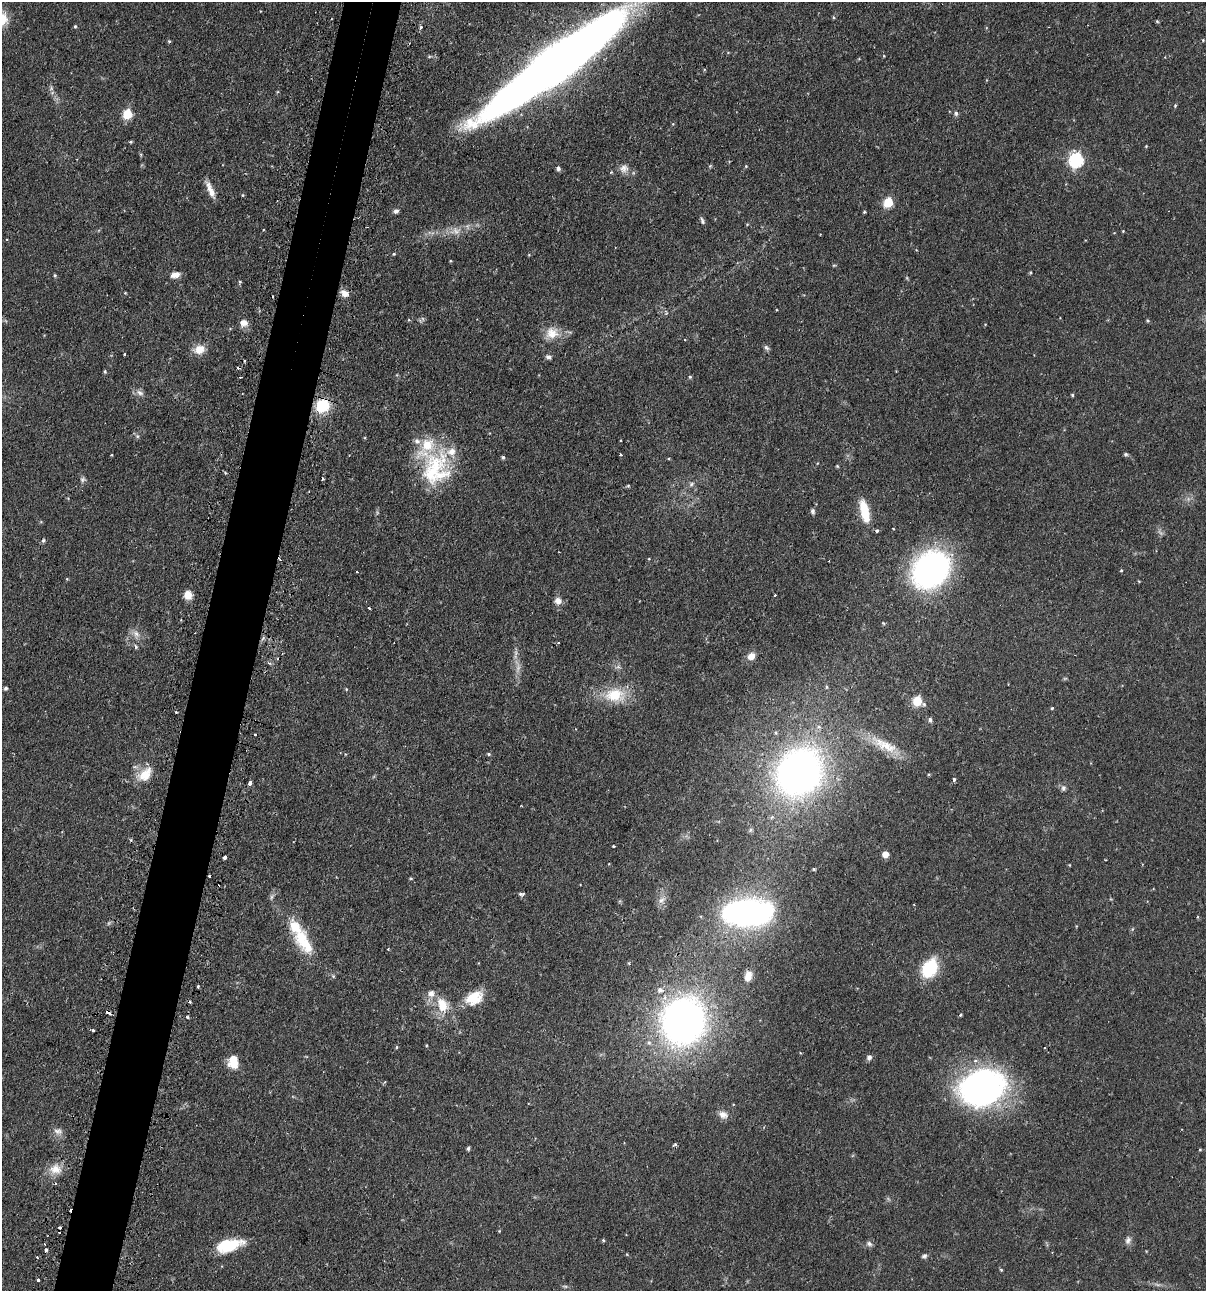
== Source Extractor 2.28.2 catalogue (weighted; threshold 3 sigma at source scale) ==
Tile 7 of 4 x 4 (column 3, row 2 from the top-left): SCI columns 2562-3765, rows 2614-3902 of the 5247 x 5227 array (HDU 1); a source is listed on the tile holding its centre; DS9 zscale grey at full resolution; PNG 1208 x 1293 px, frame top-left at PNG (2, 2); no overlay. Shown black and unused: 5% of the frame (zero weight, under 2 of 3 exposures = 4% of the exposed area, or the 3 px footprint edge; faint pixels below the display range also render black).
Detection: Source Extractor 2.28.2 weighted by HDU 2 'WHT'; one run over the whole footprint, this tile lists its part. Background 0.0889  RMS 0.0054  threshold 0.0242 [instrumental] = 3 sigma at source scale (4.5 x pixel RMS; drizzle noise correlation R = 1.50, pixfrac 1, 0.05/0.05 arcsec/px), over >= 5 px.
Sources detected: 166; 7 too faint to see at this stretch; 12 cosmic-ray / hot-pixel residue — not listed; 7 inside a brighter listed object's ellipse — not listed separately; the other 140 listed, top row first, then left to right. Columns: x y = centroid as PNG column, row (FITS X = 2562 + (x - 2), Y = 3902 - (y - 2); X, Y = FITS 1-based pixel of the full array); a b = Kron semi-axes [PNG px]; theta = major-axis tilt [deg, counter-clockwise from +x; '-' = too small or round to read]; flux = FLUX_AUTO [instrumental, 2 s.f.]
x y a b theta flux
260 11 3 2 - 0.33
833 17 5 3 - 0.55
2 19 16 14 85 10
1157 21 5 4 - 0.64
75 26 4 4 - 0.63
421 27 5 4 - 1.2
1203 40 4 3 - 0.48
169 41 4 4 - 0.64
884 56 4 3 - 0.36
555 64 119 20 37 980
51 88 6 5 - 1.1
1175 105 5 4 - 0.63
956 113 7 6 - 1.3
127 114 6 5 - 28
673 124 5 4 - 0.48
130 142 5 3 - 0.63
1146 146 4 3 - 0.4
1076 160 7 6 - 94
746 166 5 4 - 0.53
558 168 6 5 - 1.3
624 169 13 13 - 4.2
210 190 21 6 -67 5.1
242 195 4 3 - 0.46
888 202 6 5 - 29
396 211 6 6 - 1.3
864 212 3 3 - 0.9
702 221 9 5 -70 1.2
455 231 15 11 4 5.4
1123 231 3 3 - 0.4
394 254 4 3 - 0.53
529 255 4 3 - 0.46
450 261 4 3 - 0.41
834 265 5 3 - 0.53
1030 273 5 3 - 0.5
55 275 5 4 - 0.73
175 275 11 7 13 3.6
240 282 5 4 - 0.62
125 293 3 3 - 0.43
345 293 9 7 -26 3.9
1148 320 5 4 - 0.66
244 323 10 9 - 3.6
552 333 19 16 7 8.6
766 348 9 6 -49 1.3
199 349 13 10 18 6.7
124 354 3 2 - 0.58
548 357 7 6 - 1.4
105 372 5 4 - 0.67
690 377 4 4 - 0.68
140 393 12 7 -28 2.3
1072 395 4 4 - 0.72
322 406 11 10 - 24
137 436 6 5 - 1
620 440 3 2 - 0.63
1126 454 5 4 - 0.86
112 455 4 3 - 0.36
621 455 3 3 - 0.78
503 457 5 4 - 0.84
837 466 5 4 - 0.52
435 469 48 38 -70 46
82 479 8 5 42 1.2
691 484 8 7 - 1.6
813 511 6 5 - 1.2
865 511 24 9 -77 16
893 529 3 3 - 0.48
877 531 4 4 - 0.85
43 540 6 4 67 0.95
931 569 28 22 48 170
1121 570 4 3 - 0.52
357 572 3 2 - 0.39
67 579 5 3 - 0.43
188 595 9 8 - 5.8
775 595 3 2 - 0.61
558 601 8 8 - 3.3
369 608 3 3 - 1
136 634 12 9 -55 3.6
136 646 6 4 -85 1.1
751 656 8 7 - 4.6
827 687 5 4 - 0.72
6 688 4 3 - 1.1
346 689 4 3 - 0.51
615 695 28 18 -1 18
917 701 6 6 - 25
1052 708 4 4 - 0.52
176 712 3 2 - 0.55
930 720 7 5 -76 1.2
819 727 8 6 -15 1.9
885 745 41 15 -25 16
488 754 5 4 - 0.7
799 772 35 29 51 300
145 774 22 14 43 9.8
929 774 5 3 - 0.5
954 780 4 3 - 1.5
250 783 4 3 - 2.9
1063 788 8 7 - 1.6
613 846 3 2 - 0.62
885 854 5 5 - 7.1
225 857 4 3 - 2.3
1069 865 3 3 - 0.42
814 869 4 4 - 0.62
209 876 3 2 - 0.83
411 878 5 3 - 0.53
521 894 8 5 0 1.1
271 897 8 4 81 1.2
662 900 11 7 32 2.6
747 913 39 21 3 190
295 927 28 17 -54 14
388 949 4 3 - 0.47
930 968 17 12 59 31
333 976 6 5 - 0.84
748 976 12 8 75 4.9
198 987 3 3 - 1.3
660 990 8 7 - 2.4
474 998 22 15 28 13
442 1005 19 14 -69 12
108 1013 5 3 - 1.8
961 1015 4 3 - 0.6
187 1017 4 4 - 0.66
684 1021 35 32 73 290
93 1030 3 3 - 1.3
396 1047 5 3 - 0.55
869 1057 7 6 - 1.8
233 1062 14 11 -88 8.7
982 1088 35 27 15 200
723 1115 13 10 -23 3.6
58 1131 13 9 -11 2.9
675 1144 6 4 16 0.82
468 1149 5 4 - 0.86
1200 1150 4 4 - 0.49
55 1169 17 14 3 7.2
499 1231 4 4 - 0.44
603 1240 4 4 - 0.65
1128 1240 11 8 74 2.2
869 1244 8 7 - 1.7
229 1246 31 14 20 19
46 1250 4 3 - 1.1
627 1254 5 3 - 0.43
924 1256 7 6 - 1.2
37 1257 3 3 - 0.36
1001 1270 4 4 - 0.55
38 1280 3 3 - 1
Overlapping masked pixels (flux is a lower limit): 3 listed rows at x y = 322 406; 209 876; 108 1013
Isophote crosses this tile's border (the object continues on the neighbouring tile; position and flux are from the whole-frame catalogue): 2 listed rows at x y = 2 19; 555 64